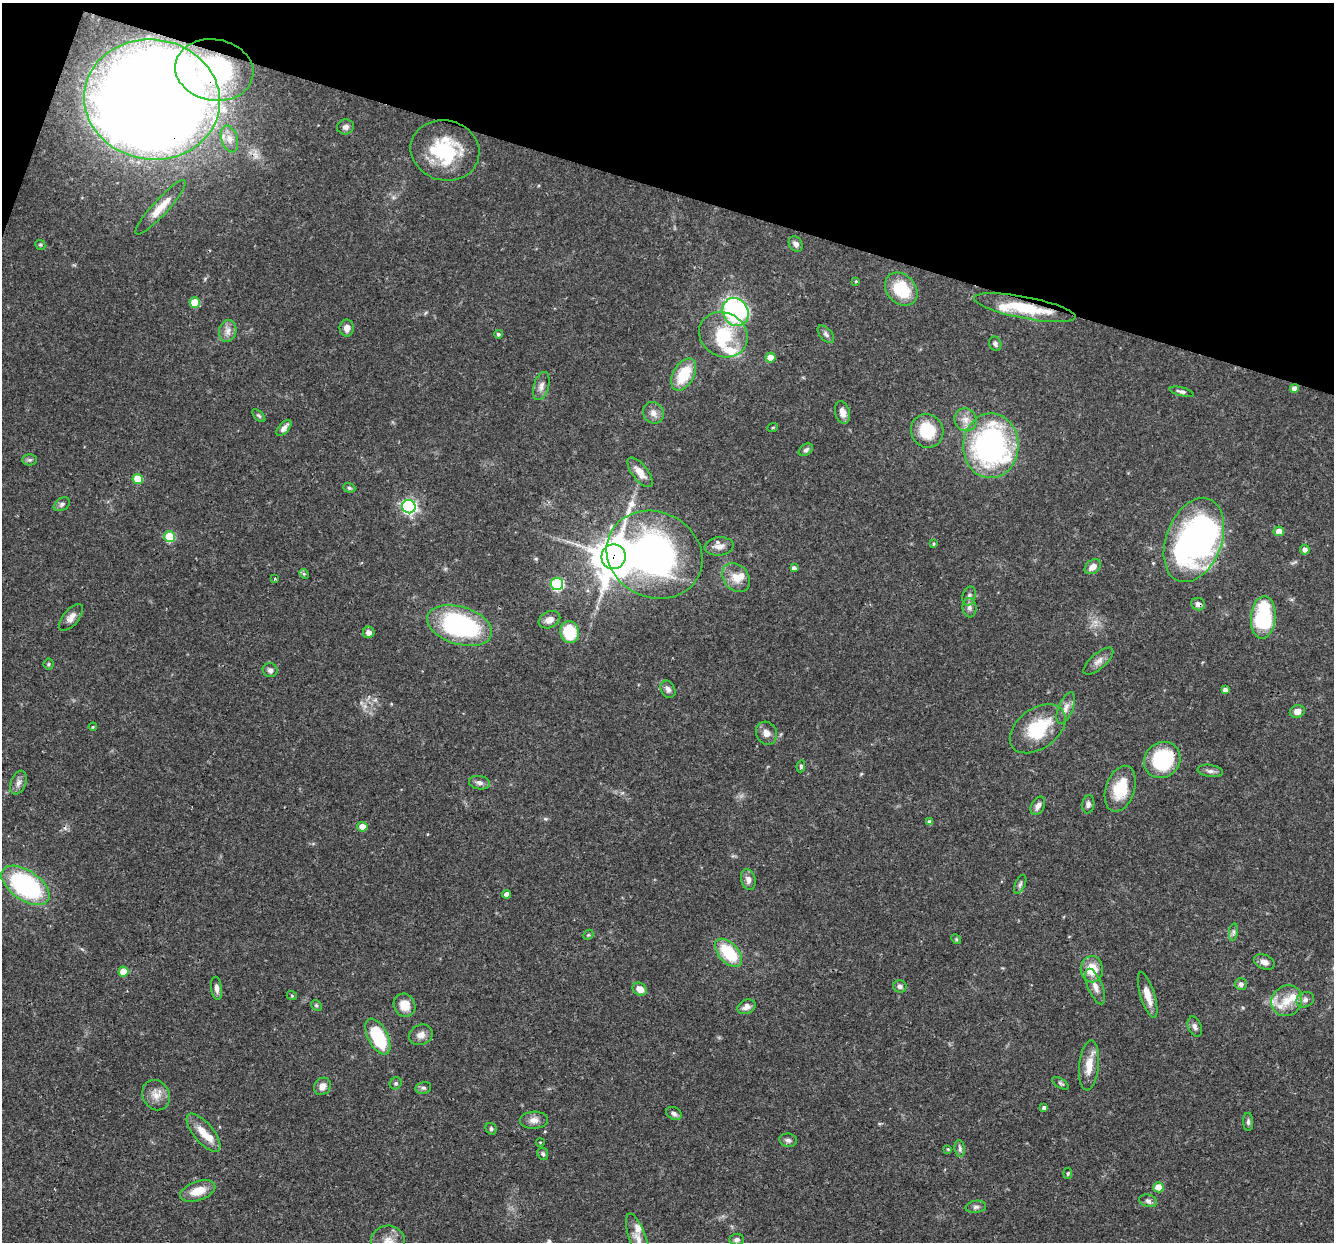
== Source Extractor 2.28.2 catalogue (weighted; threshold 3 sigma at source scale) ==
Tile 2 of 4 x 4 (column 2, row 1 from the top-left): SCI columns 1333-2664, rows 3978-5217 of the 5329 x 5346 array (HDU 1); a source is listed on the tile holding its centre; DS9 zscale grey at full resolution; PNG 1336 x 1244 px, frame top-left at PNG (2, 3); each listed source drawn as its Kron ellipse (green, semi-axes under 4 px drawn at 4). Shown black and unused: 16% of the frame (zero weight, under 3 of 4 exposures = <1% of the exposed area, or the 3 px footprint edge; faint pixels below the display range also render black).
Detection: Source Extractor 2.28.2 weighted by HDU 2 'WHT'; one run over the whole footprint, this tile lists its part. Background 0.0579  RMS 0.0033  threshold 0.0147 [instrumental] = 3 sigma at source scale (4.5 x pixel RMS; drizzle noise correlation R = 1.50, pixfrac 1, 0.05/0.05 arcsec/px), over >= 5 px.
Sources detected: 145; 1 inside a brighter object's white glare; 1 cosmic-ray / hot-pixel residue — neither listed nor drawn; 10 inside a brighter listed object's ellipse — not listed separately; the other 133 listed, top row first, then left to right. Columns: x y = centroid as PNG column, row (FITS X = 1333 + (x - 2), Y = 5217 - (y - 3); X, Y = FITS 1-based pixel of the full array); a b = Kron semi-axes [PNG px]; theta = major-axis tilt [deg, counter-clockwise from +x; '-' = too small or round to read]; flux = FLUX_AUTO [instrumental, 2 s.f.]
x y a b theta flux
214 70 39 30 -10 42
152 99 68 60 -7 810
345 127 8 7 - 1.3
229 139 14 8 -72 2.7
445 150 35 30 -15 22
161 207 36 7 48 5.1
796 244 8 6 -57 1.3
40 245 5 4 - 0.47
856 281 4 4 - 0.36
901 289 18 14 -47 14
195 302 5 5 - 7.3
1025 308 51 11 -11 15
735 312 14 12 -57 50
347 328 8 7 - 2
228 331 11 8 78 2.1
498 334 4 4 - 0.65
826 334 10 6 -49 1.1
723 335 25 22 -30 15
995 344 7 6 - 0.9
771 357 5 5 - 3.6
684 374 17 10 61 11
541 386 14 7 73 1.8
1294 388 4 4 - 1.9
1182 392 12 4 -14 0.93
842 412 11 7 -75 2.1
653 413 11 10 - 2.1
259 416 8 4 -44 0.55
966 420 12 11 - 2.9
773 427 5 3 - 0.34
284 428 10 5 48 1.6
927 431 17 16 - 12
991 446 32 28 88 87
806 450 8 5 37 0.85
30 460 7 5 0 0.73
640 472 18 7 -51 3.6
138 479 5 5 - 7.3
349 488 6 4 -21 0.55
62 504 9 6 33 0.99
409 507 7 6 - 74
1279 531 5 5 - 2.5
169 537 5 5 - 15
1194 540 44 27 69 92
934 543 3 3 - 0.39
719 546 14 9 6 2.6
1305 549 5 5 - 1.5
655 555 49 42 -27 140
613 557 12 12 - 810
1093 567 9 6 38 2.6
794 568 4 4 - 1.1
304 574 5 4 - 0.43
275 578 3 3 - 0.56
736 578 16 12 -50 4.4
557 584 6 6 - 35
969 596 10 6 74 1.1
1198 604 7 6 - 1.5
969 608 10 7 -85 1.4
71 617 16 8 50 2.2
1263 617 21 12 85 32
549 620 11 8 24 2.4
460 625 33 19 -17 55
369 632 6 5 - 2
570 632 11 9 -80 13
1098 661 18 7 41 2.1
49 664 5 5 - 0.5
270 670 7 7 - 1
668 689 9 7 -63 1.3
1225 690 4 4 - 1.4
1066 708 17 7 68 2
1297 711 7 6 - 2.5
93 727 4 3 - 0.36
1038 729 31 20 36 17
766 733 12 10 -63 2.1
1162 760 19 17 43 25
801 766 6 4 82 0.54
1210 771 13 6 -8 1.3
18 783 12 7 69 1.6
480 783 10 6 -9 1.3
1120 789 24 14 71 11
1088 804 9 6 81 1
1038 806 10 6 61 1.7
930 822 4 4 - 1.4
362 827 5 5 - 4.8
748 880 10 7 -75 1.7
1020 884 10 5 65 0.84
25 885 27 14 -35 51
507 894 4 4 - 1.7
1233 932 9 4 82 0.83
588 935 6 4 43 0.47
956 939 5 4 - 0.42
728 953 17 9 -46 14
1264 962 11 7 -24 1.9
1092 969 13 11 -89 7.2
123 972 5 5 - 5.9
1241 984 6 6 - 1
900 986 7 6 - 1.3
1095 987 19 7 -68 2.4
217 988 12 5 -83 1.5
640 989 7 6 - 2.8
1148 995 24 7 -73 4.1
292 996 5 3 - 0.32
1305 1000 9 7 27 1.3
1287 1001 16 14 44 5.4
316 1005 6 4 -44 0.5
405 1005 12 10 -63 4.7
746 1007 9 7 26 1.7
1195 1027 10 6 -69 1.1
421 1035 12 10 23 2.3
378 1037 19 10 -63 19
1089 1065 25 9 84 5.4
396 1083 6 5 - 0.67
1061 1083 9 4 -32 0.66
322 1086 9 7 51 2.2
423 1088 8 6 12 0.82
156 1095 16 13 -60 3.7
1044 1108 3 3 - 1.1
674 1113 8 6 -26 0.97
534 1120 14 8 3 2.2
1248 1122 9 5 -89 0.83
491 1129 6 5 - 0.58
204 1133 23 9 -50 5.1
788 1140 9 6 -9 1.1
540 1142 4 3 - 0.22
960 1148 8 5 -81 0.82
948 1149 4 4 - 0.4
543 1154 6 5 - 0.72
1068 1173 6 4 82 0.43
1158 1187 5 5 - 5.6
198 1191 18 9 19 5.4
1148 1201 9 6 -16 1.1
976 1207 10 6 8 0.99
638 1239 27 8 -71 3.7
737 1239 7 5 6 0.97
388 1241 17 15 1 4.3
Overlapping masked pixels (flux is a lower limit): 8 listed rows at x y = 214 70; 152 99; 1025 308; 1194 540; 655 555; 613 557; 1198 604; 1162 760
Isophote crosses this tile's border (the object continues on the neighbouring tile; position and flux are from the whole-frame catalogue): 2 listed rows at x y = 638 1239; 388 1241